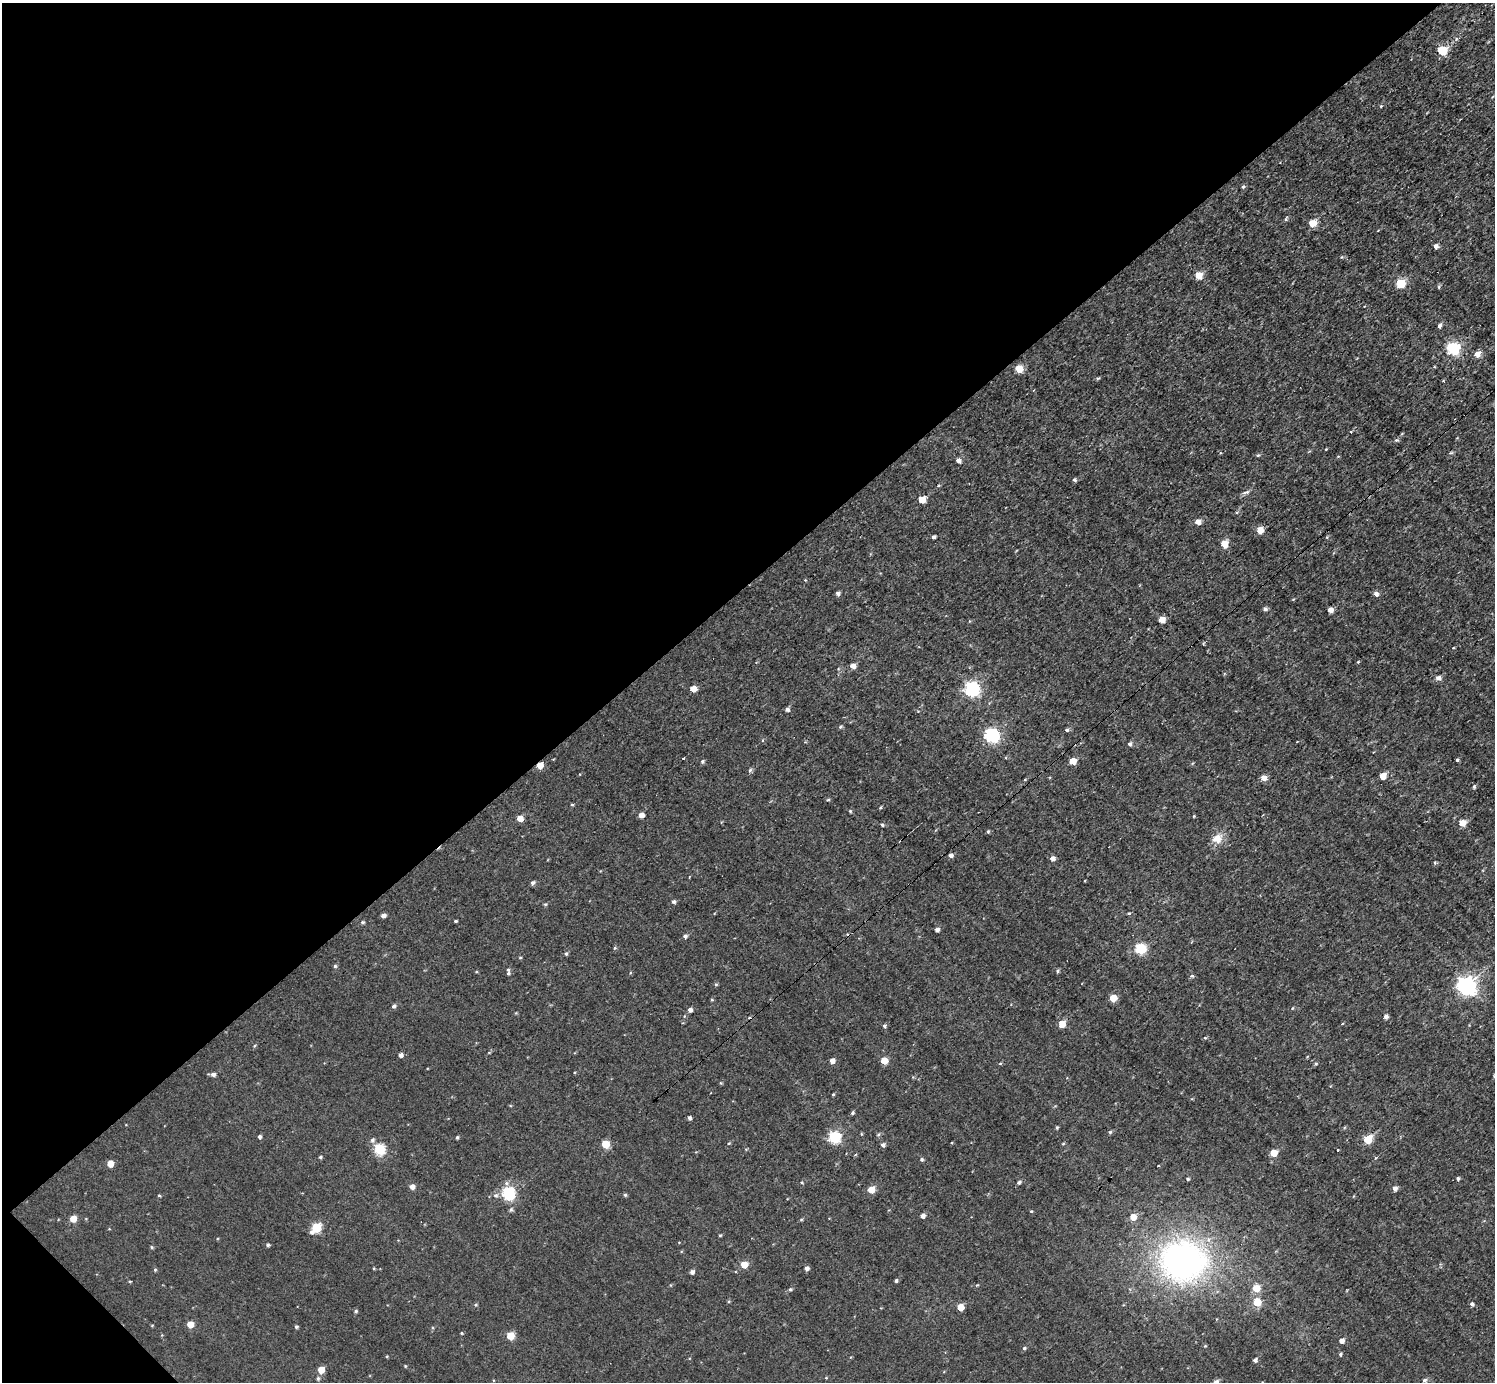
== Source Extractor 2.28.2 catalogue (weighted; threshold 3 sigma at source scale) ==
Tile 5 of 4 x 4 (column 1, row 2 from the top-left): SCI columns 6-1498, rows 2920-4299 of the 5983 x 5981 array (HDU 1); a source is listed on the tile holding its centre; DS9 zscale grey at full resolution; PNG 1497 x 1384 px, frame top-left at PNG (2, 3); no overlay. Shown black and unused: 43% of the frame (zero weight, under 3 of 4 exposures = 1% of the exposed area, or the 3 px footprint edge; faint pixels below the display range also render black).
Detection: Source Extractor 2.28.2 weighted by HDU 2 'WHT'; one run over the whole footprint, this tile lists its part. Background 0.0567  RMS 0.062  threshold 0.28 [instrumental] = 3 sigma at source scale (4.5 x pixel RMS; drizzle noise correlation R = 1.50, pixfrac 1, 0.05/0.05 arcsec/px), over >= 5 px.
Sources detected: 181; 1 cosmic-ray / hot-pixel residue — not listed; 1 inside a brighter listed object's ellipse — not listed separately; the other 179 listed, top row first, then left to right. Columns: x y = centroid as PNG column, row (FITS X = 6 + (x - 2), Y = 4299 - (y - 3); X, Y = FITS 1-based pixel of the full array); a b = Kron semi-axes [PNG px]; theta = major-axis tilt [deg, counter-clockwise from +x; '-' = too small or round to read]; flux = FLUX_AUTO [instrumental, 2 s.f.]
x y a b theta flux
1456 39 6 4 72 9.2
1442 50 6 5 - 310
1381 106 4 4 - 6.4
1243 187 6 4 73 11
1286 219 6 4 72 9.9
1312 223 5 5 - 130
1436 246 5 4 - 27
1199 275 6 5 - 110
1400 283 6 5 - 260
1439 287 6 3 -73 7.5
1439 326 6 4 68 16
1453 348 7 6 - 690
1477 354 6 6 - 54
1019 369 5 5 - 130
1098 378 6 3 17 7.5
1396 440 6 5 - 8.7
1326 449 4 3 - 4.1
1451 453 6 4 28 8.2
1258 455 4 4 - 11
958 461 5 5 - 31
1074 480 5 4 - 11
938 486 5 3 - 6
1246 492 11 5 14 19
922 500 5 5 - 110
1237 512 5 3 - 6
1198 522 5 4 - 48
1260 530 5 5 - 97
934 537 4 3 - 19
1327 537 5 3 - 5.7
1224 544 5 5 - 99
838 593 5 4 - 17
1376 594 5 5 - 27
1265 609 5 5 - 14
1330 610 5 4 - 49
1162 620 5 5 - 84
1203 644 6 3 71 5.7
1358 662 4 3 - 5.8
853 666 5 5 - 41
1438 678 6 5 - 29
693 689 5 4 - 66
972 689 7 6 - 1200
787 710 5 4 - 20
840 727 5 4 - 10
1067 730 5 4 - 13
992 735 6 6 - 1200
1297 742 3 2 - 3.6
1130 744 5 5 - 15
1457 760 4 3 - 11
702 761 5 5 - 9.5
1073 761 5 5 - 99
540 765 5 5 - 82
750 770 6 5 - 13
1383 776 5 5 - 89
1264 778 5 5 - 55
1025 780 4 2 - 4.9
1474 787 6 4 77 9
828 800 5 3 - 6.6
572 805 4 3 - 7.4
881 808 4 4 - 7.9
850 811 4 4 - 8.3
641 815 5 4 - 44
1194 816 4 3 - 5
520 818 5 5 - 67
1462 823 5 5 - 81
882 825 4 3 - 10
988 832 5 4 - 9
1217 838 13 11 29 73
950 855 5 4 - 19
1053 858 5 5 - 30
1435 862 5 4 - 8.3
533 883 5 4 - 18
673 902 5 5 - 14
545 904 5 3 - 6.6
1129 913 4 3 - 7.7
383 915 5 4 - 22
455 921 3 3 - 7.3
363 922 5 4 - 9.6
937 930 4 4 - 22
685 936 5 5 - 15
615 948 5 4 - 7.9
1140 949 6 5 - 520
566 953 5 4 - 11
520 957 5 3 - 5.2
335 966 4 4 - 10
1057 971 5 4 - 9.5
508 973 5 5 - 11
630 973 5 3 - 5.1
1192 976 6 5 - 10
716 985 5 4 - 8.9
1467 986 8 7 - 2600
1113 998 5 5 - 120
712 1000 5 3 - 5.7
394 1006 5 5 - 14
1293 1008 5 3 - 5.2
690 1010 5 4 - 23
1386 1017 5 5 - 20
1062 1024 5 5 - 110
1469 1025 3 3 - 4.1
884 1026 5 4 - 12
1205 1038 4 4 - 7
254 1046 5 3 - 6.7
401 1055 4 4 - 23
832 1061 4 4 - 40
884 1061 5 5 - 94
1000 1063 5 3 - 5.9
1316 1064 5 4 - 7.9
213 1074 5 5 - 21
721 1083 4 4 - 6.2
833 1094 3 2 - 6.6
852 1113 5 4 - 11
689 1118 4 4 - 15
1057 1127 4 3 - 8.3
1110 1132 5 5 - 9
861 1134 5 3 - 6.2
260 1137 4 4 - 14
457 1137 4 3 - 8.2
834 1137 6 6 - 610
1367 1139 5 5 - 240
372 1140 7 6 - 17
729 1143 4 3 - 5.7
605 1144 5 5 - 180
1063 1144 5 3 - 5.9
883 1145 5 4 - 19
380 1149 6 6 - 460
1274 1153 5 5 - 100
320 1157 4 4 - 8.2
922 1159 5 4 - 11
110 1163 5 5 - 85
1188 1179 4 4 - 8.6
1458 1179 4 3 - 11
802 1182 5 4 - 7.9
1019 1182 5 4 - 15
412 1187 5 5 - 35
1395 1188 5 5 - 23
871 1190 5 5 - 98
509 1193 6 6 - 800
496 1195 8 6 13 20
625 1195 5 4 - 8.4
159 1196 4 3 - 6.8
1354 1196 5 3 - 4.9
511 1209 6 5 - 11
1031 1211 4 4 - 6.2
923 1216 5 4 - 28
1133 1217 5 5 - 80
73 1219 5 5 - 85
801 1220 4 4 - 6.4
316 1228 6 5 - 320
720 1235 4 3 - 6.5
268 1245 4 4 - 11
152 1247 5 4 - 7
1183 1261 51 43 -1 1900
744 1265 5 5 - 100
807 1268 4 4 - 20
155 1270 4 4 - 7.6
692 1272 4 4 - 23
896 1280 4 3 - 11
130 1281 4 3 - 5.2
977 1285 4 3 - 5.5
1256 1288 5 5 - 110
790 1289 5 4 - 9.8
1257 1302 5 5 - 220
1472 1304 4 4 - 17
476 1305 5 4 - 7.9
960 1307 5 5 - 91
356 1311 4 4 - 8.9
190 1324 5 5 - 81
152 1325 5 3 - 4.9
296 1327 4 4 - 10
461 1333 5 3 - 5.4
510 1336 5 5 - 150
1342 1341 5 4 - 33
1024 1348 4 4 - 9.4
1340 1354 4 4 - 11
1255 1360 5 4 - 18
405 1366 4 3 - 6.1
321 1370 5 5 - 92
318 1378 5 4 - 10
826 1378 4 3 - 4.8
1424 1380 5 5 - 16
Overlapping masked pixels (flux is a lower limit): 1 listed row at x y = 540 765